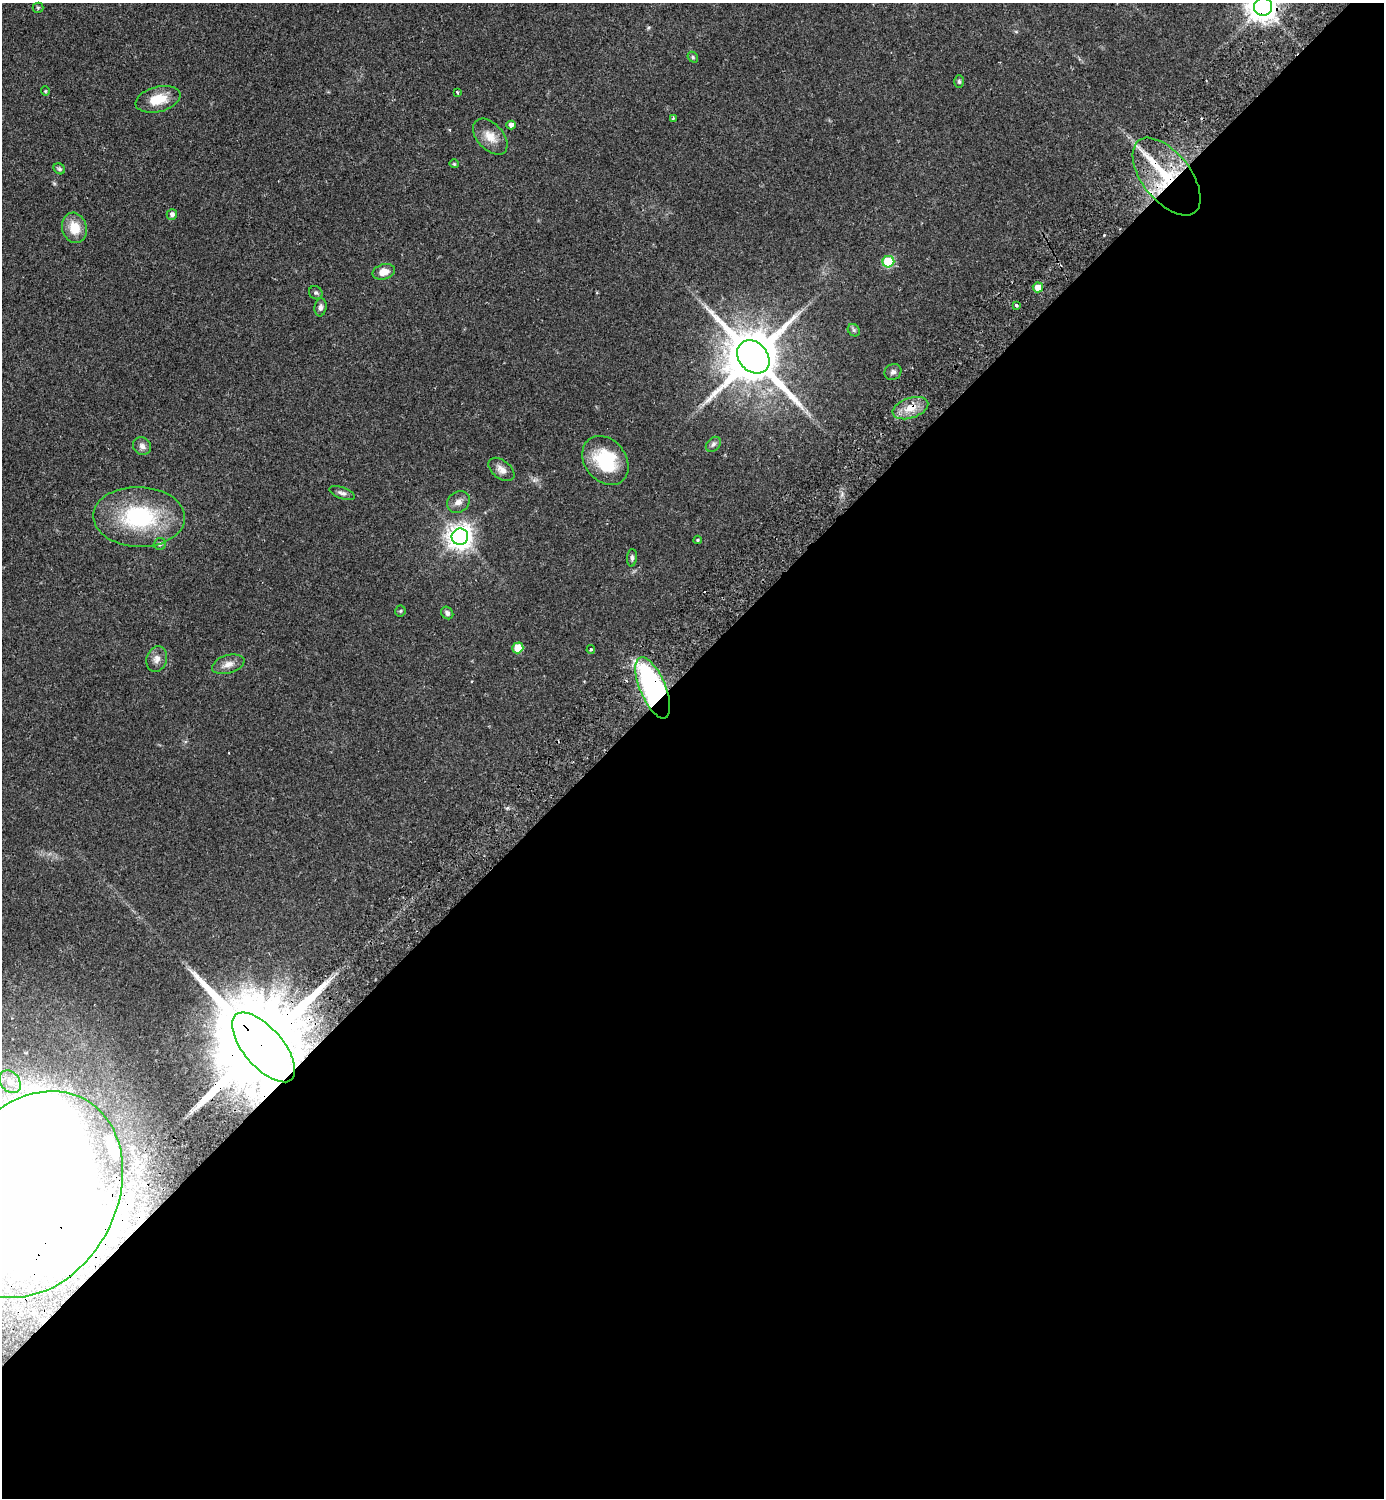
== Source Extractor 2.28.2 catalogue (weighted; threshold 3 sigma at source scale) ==
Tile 15 of 4 x 4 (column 3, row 4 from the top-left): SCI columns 3105-4486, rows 45-1540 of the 6069 x 6073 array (HDU 1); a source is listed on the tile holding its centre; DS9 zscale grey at full resolution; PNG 1386 x 1500 px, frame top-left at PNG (2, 3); each listed source drawn as its Kron ellipse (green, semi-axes under 4 px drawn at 4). Shown black and unused: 56% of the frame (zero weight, under 2 of 3 exposures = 3% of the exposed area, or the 3 px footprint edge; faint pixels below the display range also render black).
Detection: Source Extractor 2.28.2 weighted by HDU 2 'WHT'; one run over the whole footprint, this tile lists its part. Background 0.142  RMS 0.0068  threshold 0.0305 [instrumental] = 3 sigma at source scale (4.5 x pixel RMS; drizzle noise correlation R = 1.50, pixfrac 1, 0.05/0.05 arcsec/px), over >= 5 px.
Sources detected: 51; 2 cosmic-ray / hot-pixel residue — neither listed nor drawn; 3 inside a brighter listed object's ellipse — not listed separately; the other 46 listed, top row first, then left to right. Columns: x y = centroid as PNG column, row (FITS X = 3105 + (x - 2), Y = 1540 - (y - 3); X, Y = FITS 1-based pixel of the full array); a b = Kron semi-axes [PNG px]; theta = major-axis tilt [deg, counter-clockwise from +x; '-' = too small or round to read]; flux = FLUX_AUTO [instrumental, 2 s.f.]
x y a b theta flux
1263 7 9 9 - 950
38 8 5 5 - 0.83
693 57 6 5 - 1.1
959 82 6 5 - 1.2
45 91 4 4 - 0.73
457 92 4 3 - 0.95
158 99 23 12 14 14
673 118 3 2 - 0.63
511 125 4 4 - 3.7
490 137 21 13 -48 9.2
454 164 4 4 - 0.72
59 169 6 5 - 1.1
1167 177 46 24 -52 50
172 214 5 5 - 2.4
74 228 15 12 -74 13
888 262 6 5 - 37
384 272 11 7 14 6.3
1038 287 5 5 - 8.1
316 293 7 6 - 1.4
1016 305 3 3 - 1.9
321 307 9 6 82 2.1
854 330 7 5 -46 1.4
753 357 18 14 -47 4800
893 372 9 7 34 2.4
910 408 18 10 19 9.6
713 444 8 6 45 1.8
142 446 9 8 - 2.9
605 460 27 20 -52 36
501 469 15 9 -39 4.5
342 493 13 5 -19 2.5
458 502 12 10 38 4
139 517 46 30 -2 65
460 537 8 8 - 610
698 540 4 3 - 0.87
160 544 6 6 - 1.3
632 558 9 5 86 1.6
400 611 5 5 - 0.88
447 613 7 5 -52 2.1
518 648 6 5 - 14
591 650 4 4 - 0.97
157 659 13 10 72 4.4
228 664 16 9 16 5
653 688 33 13 -67 180
264 1047 43 19 -49 21000
10 1082 12 9 -52 5.7
32 1194 109 84 61 2500
Overlapping masked pixels (flux is a lower limit): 6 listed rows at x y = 1263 7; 1167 177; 910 408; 653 688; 264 1047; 32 1194
Isophote crosses this tile's border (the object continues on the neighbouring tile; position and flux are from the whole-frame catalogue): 2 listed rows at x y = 1263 7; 32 1194